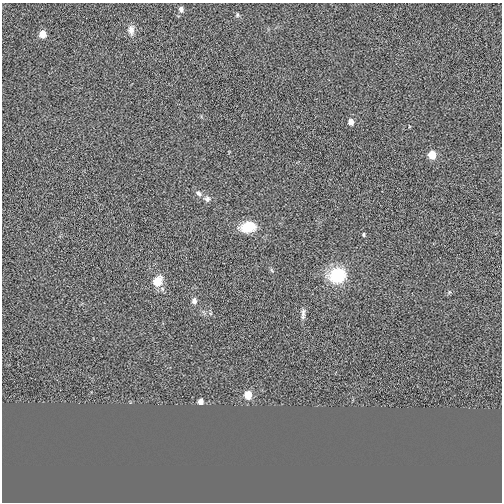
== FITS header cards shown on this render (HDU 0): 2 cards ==
NAXIS1  =                  500
NAXIS2  =                  500

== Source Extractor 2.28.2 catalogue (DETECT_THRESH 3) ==
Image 500 x 500 px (HDU 0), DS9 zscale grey, 1 PNG px = 1 image px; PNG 504 x 504 px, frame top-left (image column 1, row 500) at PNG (2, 3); no overlay
Background 8.29e-04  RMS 0.085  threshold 0.255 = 3 sigma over >= 5 px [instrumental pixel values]
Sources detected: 16; all 16 listed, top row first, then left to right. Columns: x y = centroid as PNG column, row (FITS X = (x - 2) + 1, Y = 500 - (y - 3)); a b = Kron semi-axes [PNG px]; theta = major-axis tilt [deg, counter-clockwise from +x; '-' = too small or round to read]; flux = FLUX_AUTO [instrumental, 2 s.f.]
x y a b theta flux
181 9 6 5 - 25
237 15 6 4 -85 7.9
131 30 12 8 -86 35
43 34 6 5 - 81
351 122 6 5 - 43
432 155 6 5 - 120
198 193 9 6 -54 18
207 199 8 7 - 19
248 227 15 10 8 140
363 234 4 4 - 7.4
337 275 19 16 22 230
157 281 7 6 - 160
194 301 7 6 - 19
303 313 13 5 86 22
248 395 6 5 - 110
200 402 5 4 - 39